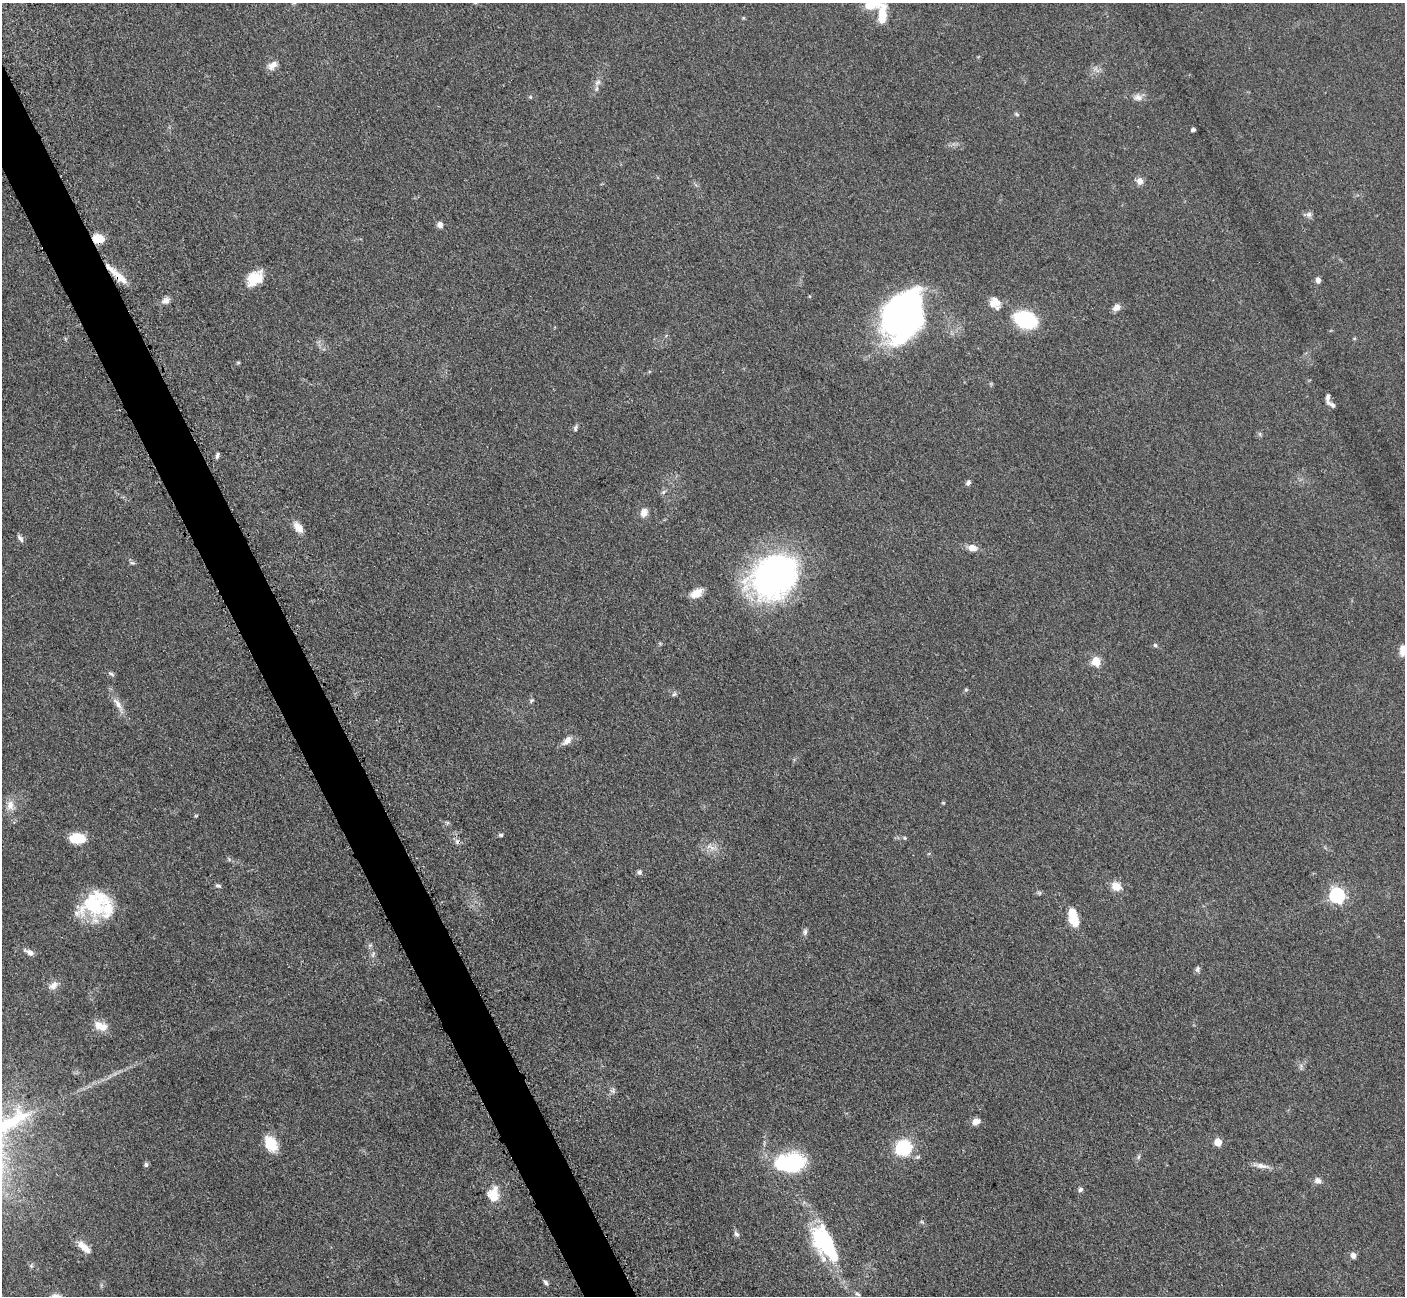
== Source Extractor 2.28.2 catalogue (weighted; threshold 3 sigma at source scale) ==
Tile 11 of 4 x 4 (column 3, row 3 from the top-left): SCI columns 2828-4230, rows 1591-2884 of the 5700 x 5663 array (HDU 1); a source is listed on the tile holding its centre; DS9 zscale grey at full resolution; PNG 1407 x 1298 px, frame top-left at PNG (2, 3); no overlay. Shown black and unused: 3% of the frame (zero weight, under 3 of 5 exposures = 4% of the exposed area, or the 3 px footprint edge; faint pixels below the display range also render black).
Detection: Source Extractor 2.28.2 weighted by HDU 2 'WHT'; one run over the whole footprint, this tile lists its part. Background 0.0529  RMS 0.0056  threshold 0.0253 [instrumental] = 3 sigma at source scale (4.5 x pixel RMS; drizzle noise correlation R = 1.50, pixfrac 1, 0.05/0.05 arcsec/px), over >= 5 px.
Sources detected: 92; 2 too faint to see at this stretch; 4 inside a brighter object's white glare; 1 cosmic-ray / hot-pixel residue — not listed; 2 inside a brighter listed object's ellipse — not listed separately; the other 83 listed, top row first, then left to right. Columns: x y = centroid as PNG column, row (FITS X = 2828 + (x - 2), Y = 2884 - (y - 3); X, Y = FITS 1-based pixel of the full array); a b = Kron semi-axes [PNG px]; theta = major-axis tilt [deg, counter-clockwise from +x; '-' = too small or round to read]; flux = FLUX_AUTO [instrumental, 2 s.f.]
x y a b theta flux
882 14 25 9 87 13
272 65 14 9 36 4.1
597 82 10 7 39 2.5
530 97 5 5 - 0.69
1138 97 13 8 0 3.4
1016 114 6 4 -32 0.73
1193 130 4 4 - 1.7
1140 181 9 8 - 3.4
1309 214 8 7 - 2.2
440 225 7 6 - 2.8
98 239 12 9 -14 8.1
119 277 32 7 -42 9.6
255 278 22 14 41 12
1318 280 6 5 - 2.5
166 301 12 8 29 3
995 302 13 12 - 6.8
1117 307 8 7 - 4
902 316 57 38 -5 110
1025 320 18 12 -19 52
238 363 5 4 - 0.67
1328 397 12 5 86 2.3
1332 405 10 6 -41 1.7
575 428 8 5 75 1.2
1260 434 7 4 -89 0.93
217 455 8 4 70 1.5
968 483 7 5 59 1.6
663 492 8 5 37 1.3
644 512 12 9 70 3.9
298 527 15 8 -52 5
20 538 10 5 -52 1.8
972 548 11 7 -11 5.1
132 563 8 4 -8 1
773 576 49 39 38 170
697 593 15 9 31 6.4
1155 645 6 5 - 1.1
1403 651 13 9 -84 5.8
1096 661 5 5 - 21
111 674 9 4 -38 1.2
966 690 6 5 - 0.82
674 694 7 5 22 1.2
531 700 7 5 36 0.95
118 705 28 7 -59 5.8
567 740 14 8 45 3.9
943 803 4 4 - 0.62
10 805 16 10 90 5.5
196 816 5 4 - 0.6
501 835 6 4 -1 1
77 838 12 8 0 20
904 838 6 5 - 0.82
710 847 16 6 -28 3.8
639 872 7 6 - 1.3
218 886 7 5 -20 1.2
1116 886 11 9 -26 7
1337 895 7 6 - 130
95 903 36 28 47 36
1073 918 17 8 -75 16
805 932 9 6 77 1.7
370 945 7 5 43 1.1
30 953 10 6 -27 3.1
373 954 9 5 64 1.5
1197 969 9 6 73 1.4
53 986 15 8 32 4
99 1026 13 11 -7 6.5
613 1091 7 7 - 1.6
976 1121 8 7 - 3.9
1218 1142 5 5 - 14
271 1144 17 11 -59 15
904 1148 14 13 - 35
1139 1157 8 4 81 1.1
793 1164 29 21 45 37
146 1165 5 4 - 1.5
1261 1166 23 6 -10 4.1
1317 1181 9 8 - 2.6
1080 1190 5 5 - 1.8
493 1194 20 15 83 10
922 1222 6 4 -19 0.73
737 1234 8 6 -54 1.6
824 1242 38 18 -60 61
84 1247 21 9 -43 6
1353 1255 7 6 - 2.5
31 1266 6 4 45 0.9
546 1282 9 5 -53 1.3
857 1294 8 5 -27 1.2
Overlapping masked pixels (flux is a lower limit): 2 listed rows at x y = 98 239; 119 277
Isophote crosses this tile's border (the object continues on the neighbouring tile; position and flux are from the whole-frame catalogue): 2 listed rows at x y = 882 14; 1403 651